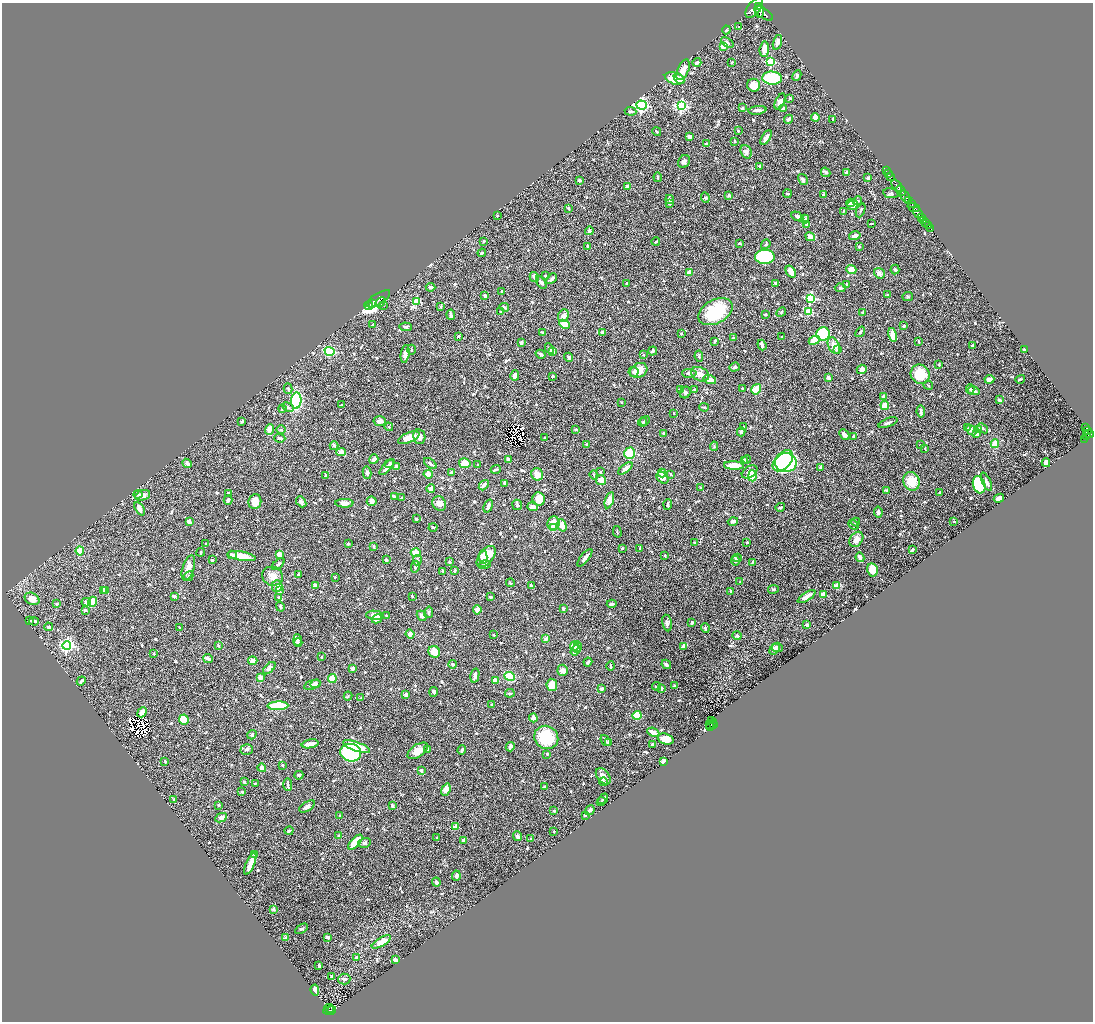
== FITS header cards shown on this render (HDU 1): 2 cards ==
NAXIS1  =                 2181
NAXIS2  =                 2039

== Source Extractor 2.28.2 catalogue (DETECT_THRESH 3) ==
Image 2181 x 2039 px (HDU 1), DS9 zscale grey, zoomed out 1/2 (1 PNG px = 2 x 2 image px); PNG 1095 x 1024 px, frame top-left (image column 1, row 2038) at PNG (2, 3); each listed source drawn as its Kron ellipse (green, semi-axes under 4 px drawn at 4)
Background 0.571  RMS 0.019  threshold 0.0577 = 3 sigma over >= 5 px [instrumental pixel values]
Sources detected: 966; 53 cannot appear on this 1/2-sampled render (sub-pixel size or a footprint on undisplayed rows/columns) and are neither listed nor drawn; of the other 913, the 500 brightest by FLUX_AUTO listed and drawn (413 fainter detections omitted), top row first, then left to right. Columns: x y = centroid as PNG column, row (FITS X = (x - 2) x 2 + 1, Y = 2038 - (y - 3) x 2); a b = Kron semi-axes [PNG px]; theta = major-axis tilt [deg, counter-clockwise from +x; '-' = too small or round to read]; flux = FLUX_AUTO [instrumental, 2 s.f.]
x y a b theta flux
759 7 3 2 - 600
754 8 12 6 50 3100
760 11 6 3 89 910
763 13 11 5 -33 2200
739 27 2 2 - 4.8
726 30 4 3 - 4.4
727 42 7 4 -36 7.7
777 42 8 4 73 15
723 46 3 3 - 54
764 49 7 5 86 33
697 62 4 3 - 9.5
732 62 3 3 - 4
771 62 3 3 - 250
683 70 11 5 65 33
797 76 5 3 - 6.9
675 78 10 6 -19 97
772 78 10 6 -4 330
679 79 6 3 -44 19
754 85 6 6 - 51
790 98 2 2 - 7.7
780 101 8 4 64 18
641 105 5 4 - 850
681 106 4 4 - 620
742 108 3 2 - 14
783 109 4 3 - 6.8
757 110 9 3 6 20
630 111 6 3 -6 7.2
815 117 4 3 - 27
788 119 5 3 - 9.1
833 119 3 3 - 4
657 131 4 2 - 6
738 131 3 2 - 6.4
689 136 3 3 - 20
766 138 8 2 57 24
735 141 3 3 - 4.2
706 144 4 3 - 7.7
746 152 7 5 -68 12
684 162 7 5 54 13
760 166 4 3 - 4.5
886 171 2 1 - 18
826 172 5 4 - 7.2
846 172 4 3 - 7.4
888 173 2 1 - 19
658 177 5 2 - 5
891 177 4 1 - 60
868 178 3 3 - 11
803 179 6 4 -60 10
579 180 4 3 - 8.2
897 185 7 2 -52 1400
628 186 4 3 - 15
901 190 6 2 -48 1100
891 193 8 5 -10 8.2
787 194 4 3 - 7.8
729 195 3 3 - 8.4
823 195 3 3 - 6.7
905 197 6 3 -56 450
705 198 5 4 - 5
670 199 5 3 - 12
908 200 3 2 - 590
857 201 4 3 - 6.6
850 203 4 4 - 12
670 204 3 3 - 3.7
912 204 3 2 - 320
853 205 5 5 - 41
914 207 6 3 -22 700
569 209 3 3 - 8.2
861 210 7 2 67 4.8
844 211 3 3 - 4.6
918 213 6 3 -52 2100
497 216 3 2 - 3.7
797 216 6 3 -28 17
922 217 3 2 - 360
805 219 4 4 - 9.4
924 221 3 3 - 800
926 222 2 1 - 260
871 223 4 2 - 4.3
807 225 3 3 - 8.1
928 225 3 2 - 230
931 229 3 2 - 170
589 231 4 3 - 11
855 236 6 3 15 21
810 237 5 4 - 23
484 241 3 3 - 6.5
656 242 4 2 - 5
740 243 3 2 - 7.2
766 244 5 4 - 6.5
588 246 4 3 - 7.1
859 247 3 3 - 4.7
482 253 4 3 - 5.5
765 257 10 7 1 410
895 269 5 4 - 7
851 270 5 4 - 41
689 272 4 3 - 19
791 272 6 4 -55 45
879 273 5 5 - 16
545 276 3 2 - 7.1
534 277 5 3 - 18
551 279 6 3 43 8.2
541 282 7 3 -58 9.8
627 283 3 3 - 4.4
775 284 4 2 - 6.3
847 284 2 2 - 20
431 287 5 3 - 13
840 288 5 4 - 7.7
502 291 3 2 - 4.2
485 295 3 3 - 7.9
888 295 3 3 - 3.8
908 297 5 4 - 5.5
810 298 3 3 - 330
378 299 14 5 32 3900
380 302 6 3 43 990
416 302 3 3 - 140
372 304 4 2 - 470
383 305 3 2 - 140
369 306 4 4 - 260
440 307 4 3 - 5.1
504 307 5 3 - 6.7
501 311 3 2 - 4.9
715 312 18 12 28 200
781 312 5 3 - 5.3
809 312 3 3 - 65
863 313 3 2 - 11
451 315 5 2 - 9.2
765 315 3 2 - 4.2
563 316 6 5 - 22
564 324 5 4 - 44
373 325 3 3 - 4.8
904 326 3 3 - 6.7
406 327 6 3 -3 9.1
542 332 4 2 - 4.9
860 332 6 3 53 7.3
603 333 4 3 - 12
681 333 3 3 - 3.9
823 334 7 6 - 330
893 335 7 4 -79 41
458 336 3 2 - 7
782 337 2 2 - 11
733 338 3 3 - 5.8
814 340 6 4 22 71
715 341 4 2 - 7.5
919 341 3 2 - 4.3
521 343 4 2 - 11
762 345 5 3 - 19
972 345 2 2 - 8.3
834 346 9 5 -65 34
549 348 6 3 -62 7.1
411 350 5 2 - 3.7
837 350 4 4 - 5.1
1024 350 3 2 - 22
330 351 5 4 - 260
553 351 3 3 - 18
652 351 5 2 - 6.8
405 354 9 4 82 20
541 354 5 2 - 10
643 355 3 3 - 4.5
699 356 6 3 -82 9.1
569 357 5 3 - 9.3
938 365 4 3 - 3.9
734 367 5 4 - 8.1
862 369 5 4 - 18
639 370 9 7 28 61
633 372 5 4 - 9.2
689 373 7 4 -3 14
700 374 9 6 -26 36
920 374 10 9 - 94
515 375 5 4 - 25
553 376 4 3 - 4.1
829 378 4 3 - 12
989 379 5 3 - 29
1020 379 5 2 - 4.3
710 380 6 4 -17 33
928 385 5 3 - 4.3
743 388 2 2 - 4.3
288 389 5 3 - 4.9
756 389 5 4 - 78
970 389 4 3 - 5.8
680 390 4 3 - 7.3
694 390 3 3 - 5.5
974 391 6 4 -13 14
685 392 6 5 - 10
883 396 3 3 - 8.8
1000 400 3 2 - 21
296 401 8 5 85 230
622 402 2 2 - 3.7
342 405 2 2 - 6.9
885 406 4 4 - 47
288 407 6 4 -26 9
704 407 5 3 - 4.2
282 409 4 3 - 4
921 411 6 3 -82 13
674 413 3 2 - 3.7
380 421 6 5 - 16
645 421 5 3 - 5.2
242 422 3 3 - 6.1
642 422 4 3 - 3.7
888 423 10 3 21 10
389 427 4 4 - 4.1
744 427 4 3 - 4.7
968 428 4 3 - 4
983 428 6 3 -43 8.5
1086 428 4 2 - 280
269 429 5 3 - 33
576 429 3 3 - 5.3
281 430 4 4 - 6
971 430 6 3 -38 25
978 430 4 3 - 7.4
1088 430 2 2 - 190
741 432 4 4 - 8.2
663 433 3 3 - 5.2
844 434 6 4 -49 20
977 434 4 3 - 9.9
1089 434 5 3 - 630
854 436 4 3 - 7.3
1087 436 4 3 - 230
419 437 7 6 - 21
545 437 3 3 - 4.1
280 438 5 3 - 13
409 438 11 5 23 48
1084 439 2 2 - 21
587 444 2 2 - 9.1
995 444 4 3 - 55
920 445 4 3 - 4.2
334 446 4 3 - 5
714 446 4 3 - 3.8
925 449 3 2 - 3.9
341 452 5 4 - 21
630 453 6 5 - 92
374 459 5 3 - 16
746 459 4 3 - 10
508 460 4 3 - 13
744 460 4 3 - 7
783 461 12 7 47 420
187 463 5 3 - 16
430 463 7 3 -36 10
465 463 6 5 - 56
786 463 11 9 0 460
1046 463 4 3 - 22
389 464 5 4 - 9.8
477 465 3 2 - 3.8
734 466 10 4 -2 60
387 467 10 4 48 23
397 467 4 3 - 14
820 467 3 3 - 7.1
625 468 8 4 39 22
496 469 5 2 - 5.9
451 472 3 3 - 6.5
600 472 3 3 - 4.2
750 472 8 5 33 22
367 473 6 4 -78 10
662 473 4 3 - 36
428 474 4 3 - 37
537 474 6 5 - 35
671 474 3 2 - 5.4
594 475 5 3 - 6
326 476 3 3 - 8.5
752 476 5 4 - 68
662 478 7 5 -41 17
601 480 5 4 - 28
911 481 9 8 - 78
986 482 10 4 -65 16
505 483 3 2 - 18
484 485 6 3 50 11
979 485 9 6 -72 320
701 488 3 3 - 4.1
431 489 4 3 - 28
887 490 4 2 - 7.3
229 493 3 3 - 9.8
940 493 3 2 - 11
138 494 4 4 - 9.2
143 495 7 5 21 21
394 497 3 2 - 25
402 498 3 3 - 8.5
999 498 5 3 - 41
539 499 6 6 - 49
228 500 4 3 - 13
609 500 8 4 73 28
372 501 5 5 - 16
255 502 7 6 - 52
301 502 6 4 -49 9.6
344 503 9 4 -1 22
439 503 7 6 - 26
517 505 5 4 - 5.3
668 505 5 3 - 7.6
488 506 7 3 71 16
533 507 5 4 - 13
780 507 5 3 - 6.3
140 509 7 4 -62 25
878 512 5 4 - 12
416 519 3 2 - 5.5
733 521 5 3 - 12
189 522 4 3 - 20
856 522 4 3 - 7
954 522 2 2 - 5
553 523 7 6 - 37
562 525 6 4 -74 34
853 525 5 2 - 3.7
433 527 4 2 - 5.8
554 528 4 4 - 32
617 532 6 2 -75 4.5
856 539 8 6 53 33
694 542 4 3 - 4.3
747 542 3 2 - 5.2
206 543 3 3 - 3.8
348 543 2 2 - 14
374 546 3 2 - 4.5
622 548 3 2 - 4.6
640 548 4 3 - 4.8
912 550 4 2 - 8.5
80 551 4 4 - 39
201 552 4 2 - 5.7
416 553 5 4 - 43
279 554 4 3 - 34
232 555 4 3 - 8.9
241 556 14 4 -9 93
665 556 3 2 - 3.9
483 557 7 3 88 41
486 557 12 6 52 100
860 557 5 3 - 29
585 558 10 3 51 18
737 558 4 3 - 5.6
212 560 2 2 - 27
386 560 3 3 - 8.1
417 560 5 3 - 5.5
735 561 5 2 - 4.2
449 562 3 3 - 4.9
752 562 3 3 - 4
278 564 7 3 41 12
485 565 6 3 17 6.1
415 567 6 3 77 10
188 568 13 5 72 33
872 570 7 5 -77 54
443 571 4 2 - 3.9
454 571 3 2 - 8.8
298 574 2 2 - 16
189 576 5 3 - 9.6
273 576 10 9 - 36
335 577 2 2 - 4.7
740 582 3 2 - 5.6
510 583 4 3 - 3.9
531 585 4 3 - 7.3
277 586 5 5 - 20
315 586 3 3 - 26
837 586 4 3 - 81
773 589 5 4 - 5.4
103 590 4 3 - 23
105 590 4 2 - 9.7
280 591 4 3 - 5.5
731 591 3 3 - 5.9
824 595 3 3 - 61
174 596 3 2 - 12
412 596 3 3 - 4
279 597 3 2 - 5.7
491 597 3 2 - 4.9
806 597 10 4 33 32
32 599 8 6 -29 31
86 602 4 4 - 8.9
93 602 5 4 - 77
57 604 2 2 - 16
612 604 5 3 - 8.4
280 607 5 3 - 6.2
563 609 3 3 - 11
85 610 3 3 - 6.1
477 610 4 4 - 27
429 612 6 3 79 5.5
375 615 9 4 -7 27
386 615 2 2 - 6
422 616 5 3 - 16
377 619 5 4 - 21
30 621 2 2 - 4.9
34 621 5 2 - 8.5
692 622 2 2 - 14
667 623 8 4 -80 13
807 625 3 3 - 8.2
48 627 4 3 - 6.2
180 628 3 2 - 3.8
705 628 4 2 - 7.9
410 634 4 4 - 23
493 635 2 2 - 4.6
737 636 4 4 - 7.1
546 639 3 2 - 18
298 640 6 4 -86 11
298 643 4 3 - 5.2
67 646 4 4 - 760
218 646 4 2 - 4.5
574 646 5 4 - 63
684 646 4 3 - 30
577 647 6 4 79 30
777 648 5 3 - 18
775 649 6 3 53 18
576 650 6 4 55 21
434 652 6 5 - 58
154 653 3 2 - 4.5
322 657 3 3 - 4.2
208 659 5 3 - 16
253 661 4 4 - 18
588 662 4 3 - 6.9
452 664 4 3 - 6.5
666 664 5 3 - 8.2
611 666 4 2 - 4.8
269 668 7 4 46 17
353 669 3 3 - 11
563 670 5 5 - 20
475 675 7 3 78 16
510 676 5 4 - 100
260 678 4 3 - 20
332 678 4 4 - 79
81 681 5 3 - 6.5
495 681 2 2 - 43
315 684 5 3 - 9
312 685 8 4 16 18
552 685 6 5 - 56
674 685 3 3 - 5.3
657 686 4 2 - 4.1
661 688 4 3 - 5.2
602 689 3 2 - 7.8
434 692 5 4 - 9.8
510 693 5 2 - 5.3
406 695 4 4 - 8.9
348 696 4 3 - 3.7
361 698 4 3 - 4.1
491 704 2 2 - 4.2
278 706 10 4 2 210
142 712 5 4 - 13
637 715 4 4 - 99
533 718 4 3 - 30
184 720 5 5 - 110
711 720 3 2 - 140
711 724 6 2 51 310
709 725 2 2 - 57
714 725 3 2 - 260
711 727 4 3 - 180
653 732 6 3 -24 37
252 735 5 4 - 8.2
546 737 12 11 - 160
666 739 8 5 -18 54
606 741 6 3 -52 5.4
609 742 4 3 - 15
310 744 8 3 11 41
652 744 3 2 - 6
356 746 14 4 -19 120
510 747 5 3 - 12
247 749 6 5 - 8.9
428 749 4 3 - 10
462 750 5 3 - 7.7
418 751 11 6 34 44
351 753 10 9 - 380
547 754 3 2 - 5.9
165 761 3 3 - 4.8
663 761 2 2 - 63
282 765 2 2 - 15
262 768 4 4 - 18
421 770 3 2 - 13
299 775 4 4 - 5.6
603 776 9 5 -51 30
244 782 4 3 - 5.2
603 782 4 2 - 8
255 783 4 2 - 3.7
288 784 6 3 -88 7
544 787 3 3 - 4.8
446 790 6 4 69 27
242 792 2 2 - 16
603 799 6 2 51 5.8
173 800 3 3 - 5
601 802 5 2 - 4.1
218 805 3 3 - 6.1
307 806 9 4 32 14
392 806 4 2 - 7.8
590 810 5 3 - 13
554 811 3 2 - 7.1
585 815 4 3 - 5
340 816 3 3 - 4.5
221 818 6 4 25 19
455 827 2 2 - 54
289 831 4 3 - 6.5
554 831 2 2 - 3.8
339 836 3 3 - 4.8
518 836 5 4 - 13
437 838 3 2 - 4.4
531 839 2 2 - 16
464 840 4 3 - 23
355 842 9 4 47 65
364 843 6 5 - 10
254 855 4 3 - 6.3
250 864 12 3 67 60
456 876 5 3 - 12
436 882 4 3 - 11
273 909 2 2 - 30
301 929 7 4 32 6.8
327 937 3 3 - 12
286 938 2 2 - 57
381 942 11 4 30 49
356 957 4 3 - 5.9
396 960 3 2 - 37
319 965 3 2 - 4.7
331 976 3 2 - 4.2
344 979 6 5 - 11
315 990 5 3 - 25
329 1008 5 1 - 32
329 1010 6 4 14 110
332 1011 4 2 - 93
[413 fainter detections neither listed nor drawn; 53 sub-pixel or undisplayed-footprint detections neither listed nor drawn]